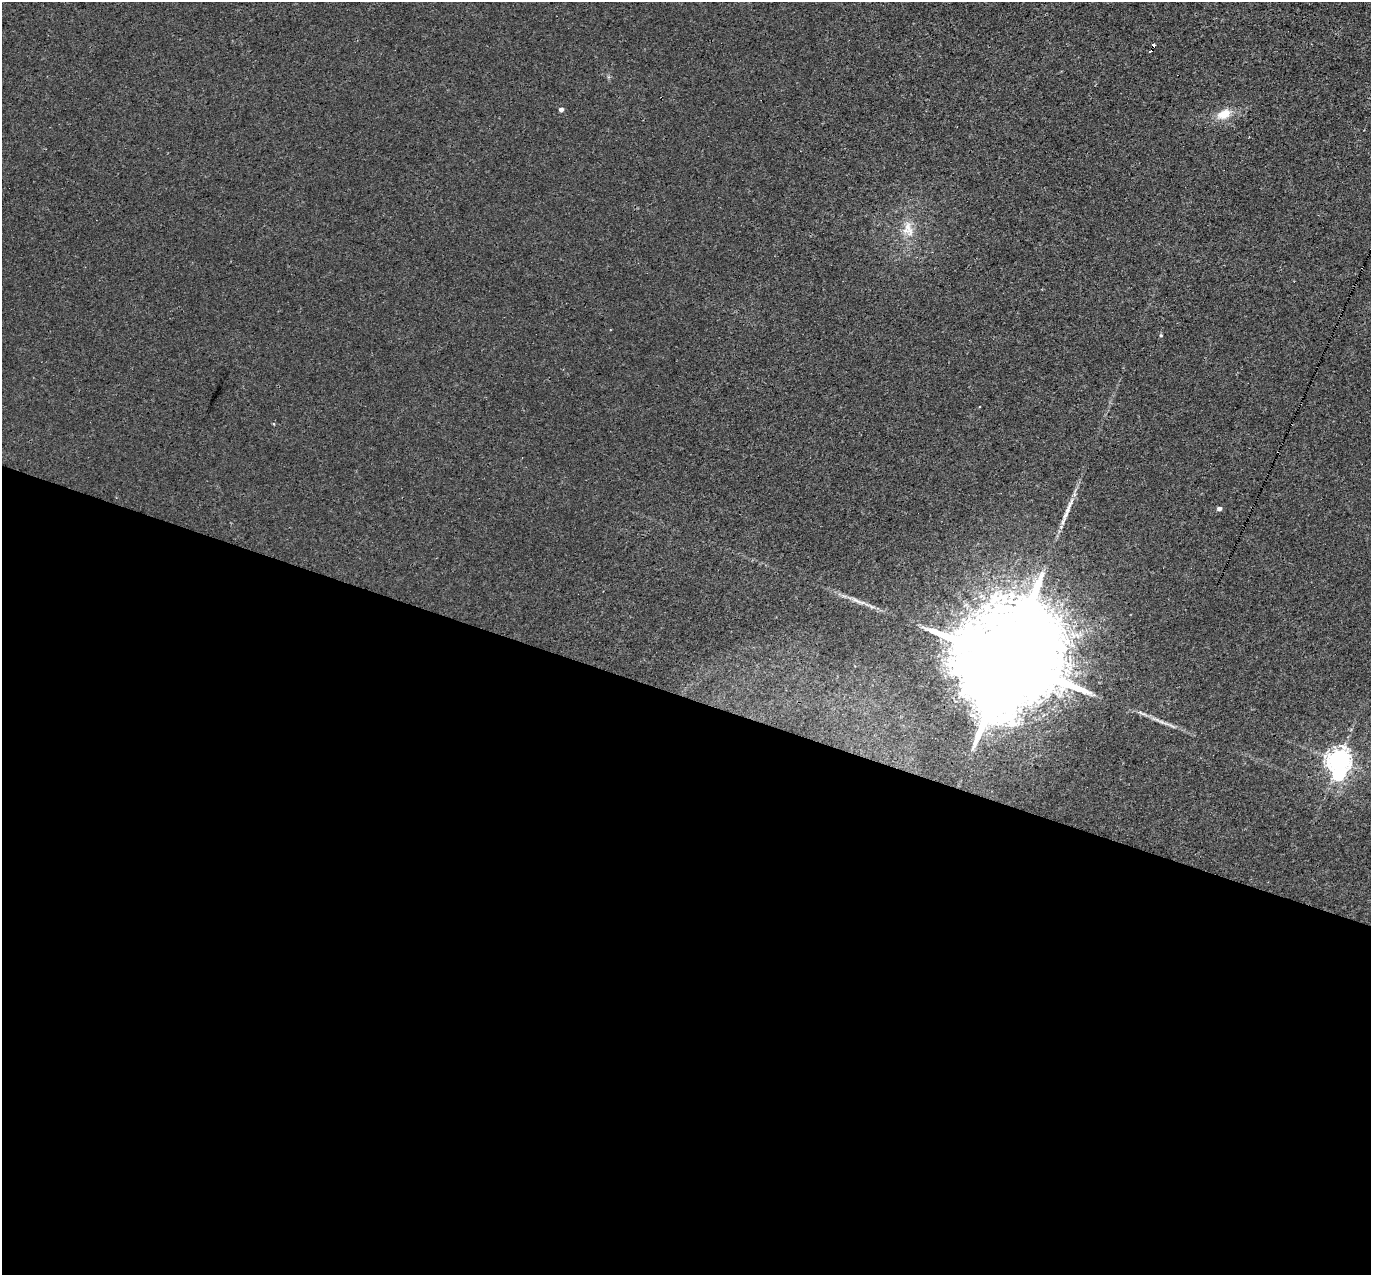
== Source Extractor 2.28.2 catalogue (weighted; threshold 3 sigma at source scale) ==
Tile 14 of 4 x 4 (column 2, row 4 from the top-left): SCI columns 1370-2738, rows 267-1539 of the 5475 x 5491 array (HDU 1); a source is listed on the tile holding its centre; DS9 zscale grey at full resolution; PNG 1373 x 1277 px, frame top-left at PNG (2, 2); no overlay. Shown black and unused: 45% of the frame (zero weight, under 3 of 4 exposures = <1% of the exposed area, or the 3 px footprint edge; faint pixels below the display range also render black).
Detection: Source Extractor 2.28.2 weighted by HDU 2 'WHT'; one run over the whole footprint, this tile lists its part. Background 0.0011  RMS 0.0017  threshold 0.00757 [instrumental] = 3 sigma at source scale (4.5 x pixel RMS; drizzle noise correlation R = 1.50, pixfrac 1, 0.05/0.05 arcsec/px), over >= 5 px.
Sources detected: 15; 1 inside a brighter object's white glare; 2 cosmic-ray / hot-pixel residue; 1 long thin detection or spike segment (spike, bleed or trail) — not listed; the other 11 listed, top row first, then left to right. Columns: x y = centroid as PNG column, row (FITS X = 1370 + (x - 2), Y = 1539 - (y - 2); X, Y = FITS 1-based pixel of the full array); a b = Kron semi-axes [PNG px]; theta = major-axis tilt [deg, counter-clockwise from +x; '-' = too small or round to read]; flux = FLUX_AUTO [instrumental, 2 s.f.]
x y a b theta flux
561 110 4 4 - 0.72
1224 114 18 11 24 2.8
908 229 25 14 -81 3.3
1161 335 5 4 - 0.22
979 406 3 3 - 2.8
1069 506 33 6 66 2.2
1219 509 5 4 - 0.7
856 600 18 6 -22 1.2
1009 659 44 22 66 9900
1164 723 26 5 -20 1.4
1339 761 11 8 88 150
Overlapping masked pixels (flux is a lower limit): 1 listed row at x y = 1009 659